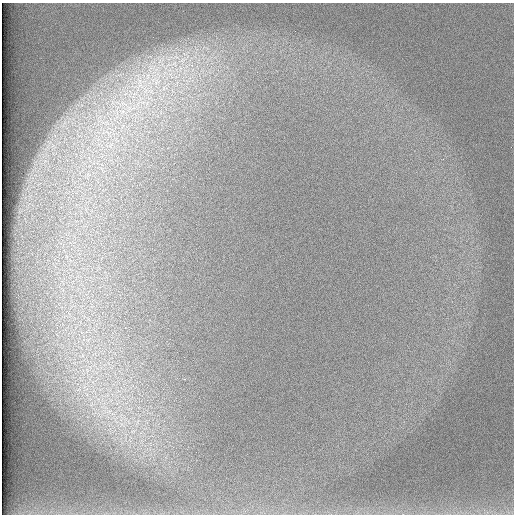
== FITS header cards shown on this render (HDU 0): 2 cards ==
NAXIS1  =                  512 /
NAXIS2  =                  512 /

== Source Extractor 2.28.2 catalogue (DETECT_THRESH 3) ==
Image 512 x 512 px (HDU 0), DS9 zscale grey, 1 PNG px = 1 image px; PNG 516 x 516 px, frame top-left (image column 1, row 512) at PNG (2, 3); no overlay
Background 97.9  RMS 2.9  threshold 8.66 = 3 sigma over >= 5 px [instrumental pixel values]
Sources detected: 4; all 4 listed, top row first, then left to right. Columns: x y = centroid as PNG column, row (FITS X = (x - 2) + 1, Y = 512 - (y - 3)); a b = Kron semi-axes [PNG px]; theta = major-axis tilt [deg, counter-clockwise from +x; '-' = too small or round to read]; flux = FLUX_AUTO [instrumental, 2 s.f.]
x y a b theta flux
174 64 11 9 -28 2100
148 76 12 6 79 1500
156 82 10 8 66 1500
140 83 19 5 -86 2000